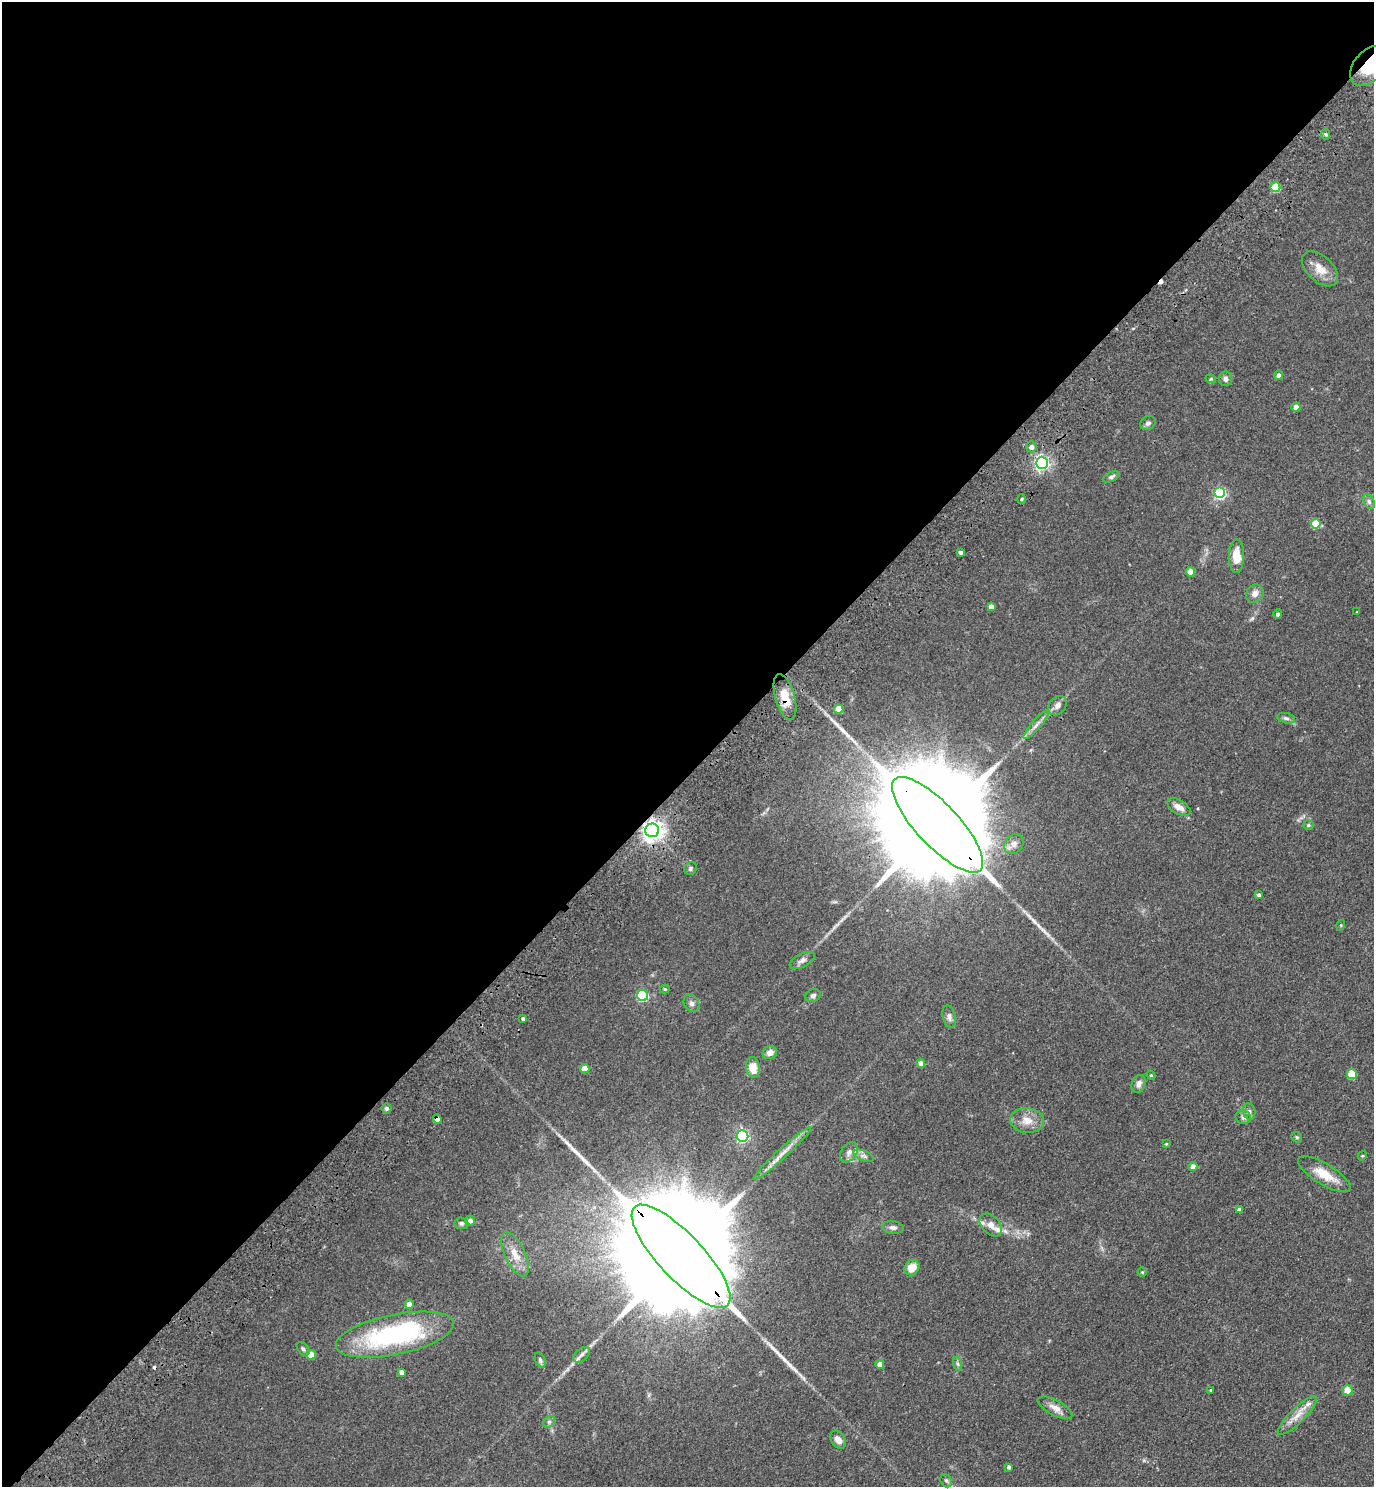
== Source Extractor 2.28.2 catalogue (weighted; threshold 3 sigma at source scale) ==
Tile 5 of 4 x 4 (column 1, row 2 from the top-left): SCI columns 249-1620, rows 3061-4545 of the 6122 x 6121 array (HDU 1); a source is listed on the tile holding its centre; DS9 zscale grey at full resolution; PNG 1376 x 1489 px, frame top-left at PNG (2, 2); each listed source drawn as its Kron ellipse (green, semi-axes under 4 px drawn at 4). Shown black and unused: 52% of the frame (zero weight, under 3 of 4 exposures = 6% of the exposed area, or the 3 px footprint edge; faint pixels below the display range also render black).
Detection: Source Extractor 2.28.2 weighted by HDU 2 'WHT'; one run over the whole footprint, this tile lists its part. Background 0.0746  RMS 0.0066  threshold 0.0298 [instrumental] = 3 sigma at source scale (4.5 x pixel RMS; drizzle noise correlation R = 1.50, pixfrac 1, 0.05/0.05 arcsec/px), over >= 5 px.
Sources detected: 96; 2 cosmic-ray / hot-pixel residue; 1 long thin detection or spike segment (spike, bleed or trail) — neither listed nor drawn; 3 inside a brighter listed object's ellipse — not listed separately; the other 90 listed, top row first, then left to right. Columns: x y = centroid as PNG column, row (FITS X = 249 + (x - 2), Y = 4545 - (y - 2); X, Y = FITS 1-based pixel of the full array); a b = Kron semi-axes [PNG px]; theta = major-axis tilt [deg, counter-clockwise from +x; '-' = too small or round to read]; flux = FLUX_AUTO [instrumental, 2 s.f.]
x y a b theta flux
1369 66 23 15 49 40
1325 134 6 4 -89 0.91
1275 187 5 5 - 23
1320 269 22 12 -43 9.5
1279 375 4 4 - 2.4
1211 379 5 3 - 0.6
1225 379 7 6 - 2.3
1296 407 4 4 - 4.2
1148 423 8 6 32 2
1031 447 5 5 - 2.6
1042 463 6 6 - 180
1111 477 9 4 25 1.6
1220 493 5 5 - 70
1022 499 5 3 - 0.74
1369 502 8 5 -63 1.8
1316 524 5 5 - 18
961 552 4 3 - 1.7
1236 556 16 7 89 11
1191 572 4 4 - 9
1255 594 9 8 - 3.7
991 607 4 4 - 4.2
1357 612 3 3 - 0.47
1278 614 4 4 - 1.8
785 697 24 9 -74 11
1057 706 11 8 48 3.4
839 709 5 4 - 12
1286 718 9 5 -13 1.7
1036 725 18 4 48 3.6
1179 807 13 7 -31 4.8
938 825 62 21 -47 38000
1308 825 5 4 - 1
652 830 7 7 - 480
1014 844 11 8 50 3.7
690 869 7 6 - 1.5
1259 895 4 4 - 1.3
1341 925 5 3 - 0.61
802 960 13 6 27 2.7
665 989 5 4 - 0.84
643 995 5 5 - 61
813 995 8 6 24 1.8
691 1003 9 7 -59 2.3
949 1016 11 6 -74 2.5
523 1019 4 3 - 1.1
770 1053 7 6 - 4.2
921 1063 4 4 - 4
753 1067 10 6 -82 9.9
585 1069 4 4 - 10
1352 1074 5 5 - 24
1151 1075 4 4 - 0.71
1139 1084 9 6 69 3.2
387 1108 5 5 - 1.2
1249 1111 8 6 -77 1.9
1243 1117 8 7 - 2
437 1119 5 4 - 6.1
1027 1121 17 12 -5 7.9
742 1136 6 6 - 94
1297 1137 6 4 -44 0.87
1166 1144 3 3 - 0.56
849 1152 11 7 54 3.3
782 1153 38 5 42 7.7
864 1156 10 5 -21 2.2
1362 1156 5 3 - 0.61
1193 1167 4 4 - 4.9
1324 1174 30 10 -31 14
1239 1210 4 4 - 3.9
470 1221 5 5 - 2.9
461 1223 7 6 - 1.6
991 1225 13 8 -46 4.8
893 1227 11 6 -7 2.4
515 1254 24 10 -65 9.3
681 1256 68 22 -47 44000
912 1268 8 7 - 8.7
1142 1272 5 4 - 0.69
409 1304 4 4 - 4.6
395 1335 60 20 12 110
303 1349 8 5 -51 1.4
311 1355 5 4 - 9.4
582 1355 9 6 43 2.3
540 1360 8 5 -68 1.5
880 1364 4 4 - 4.3
958 1364 7 4 -71 1.2
402 1372 4 4 - 2.5
1210 1390 4 2 - 0.47
1348 1390 5 5 - 15
1055 1408 19 7 -28 5.3
1297 1415 26 7 45 7.9
549 1422 6 5 - 1.4
838 1440 10 6 -55 4.2
1009 1467 4 3 - 1.8
946 1481 7 5 -67 1.4
Overlapping masked pixels (flux is a lower limit): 6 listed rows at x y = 1369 66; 785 697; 938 825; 652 830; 437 1119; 681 1256
Isophote crosses this tile's border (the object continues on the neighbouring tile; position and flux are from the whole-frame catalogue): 1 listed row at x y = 1369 66